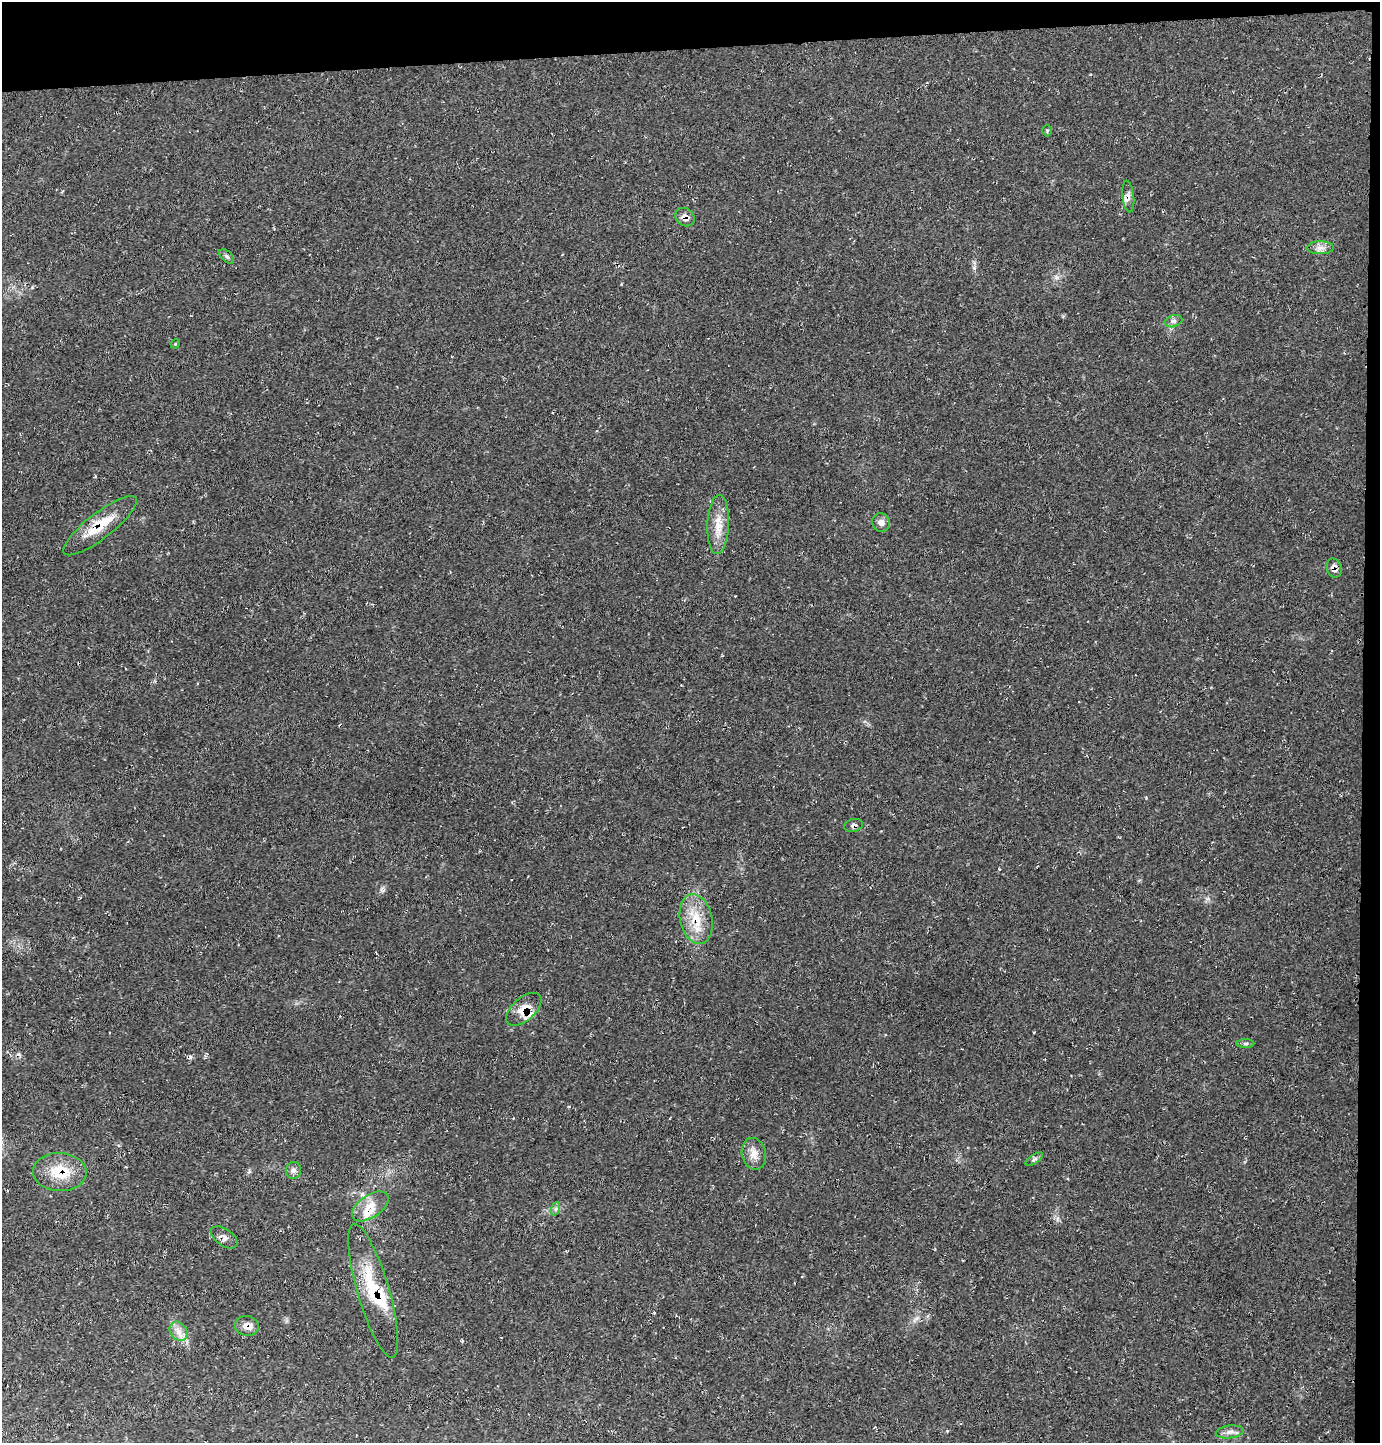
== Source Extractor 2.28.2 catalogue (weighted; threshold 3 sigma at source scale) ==
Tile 3 of 3 x 3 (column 3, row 1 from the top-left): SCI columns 2848-4225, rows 2884-4324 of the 4309 x 4326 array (HDU 1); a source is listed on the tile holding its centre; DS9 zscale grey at full resolution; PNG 1382 x 1445 px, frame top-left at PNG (2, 2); each listed source drawn as its Kron ellipse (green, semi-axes under 4 px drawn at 4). Shown black and unused: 5% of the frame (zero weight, under 2 of 3 exposures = <1% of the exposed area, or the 3 px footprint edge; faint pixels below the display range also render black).
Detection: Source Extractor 2.28.2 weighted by HDU 2 'WHT'; one run over the whole footprint, this tile lists its part. Background 0.0209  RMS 0.0061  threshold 0.0273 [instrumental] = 3 sigma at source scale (4.5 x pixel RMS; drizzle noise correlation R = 1.50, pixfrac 1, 0.05/0.05 arcsec/px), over >= 5 px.
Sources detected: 29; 3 inside a brighter listed object's ellipse — not listed separately; the other 26 listed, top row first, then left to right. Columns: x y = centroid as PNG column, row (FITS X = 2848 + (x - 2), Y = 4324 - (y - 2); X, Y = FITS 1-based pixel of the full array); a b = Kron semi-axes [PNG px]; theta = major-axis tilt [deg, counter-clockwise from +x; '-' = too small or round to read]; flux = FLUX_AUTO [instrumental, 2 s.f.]
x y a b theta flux
1047 131 5 4 - 0.71
1128 197 16 5 -83 2.8
685 217 10 8 -36 4.3
1320 248 13 6 1 3.3
227 256 9 5 -44 1.3
1174 321 9 5 19 1.9
175 344 5 3 - 0.53
881 522 9 8 - 2.9
718 524 29 10 88 10
100 526 45 13 38 19
1334 568 10 7 -74 3.2
853 825 9 6 12 1.8
696 919 25 16 -78 15
524 1009 21 11 42 8.8
1245 1044 9 4 1 1.1
754 1154 16 12 -77 5.6
1034 1159 10 4 35 1.4
293 1170 8 7 - 2.2
60 1172 27 19 -2 18
370 1206 21 11 34 9.5
555 1209 7 4 71 1.2
224 1237 15 8 -34 3.1
373 1291 69 16 -74 31
247 1326 12 10 -8 4.4
178 1331 10 8 -52 3.9
1230 1432 14 6 7 3.1
Overlapping masked pixels (flux is a lower limit): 9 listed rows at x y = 685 217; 100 526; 1334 568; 853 825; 696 919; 524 1009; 60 1172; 373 1291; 247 1326